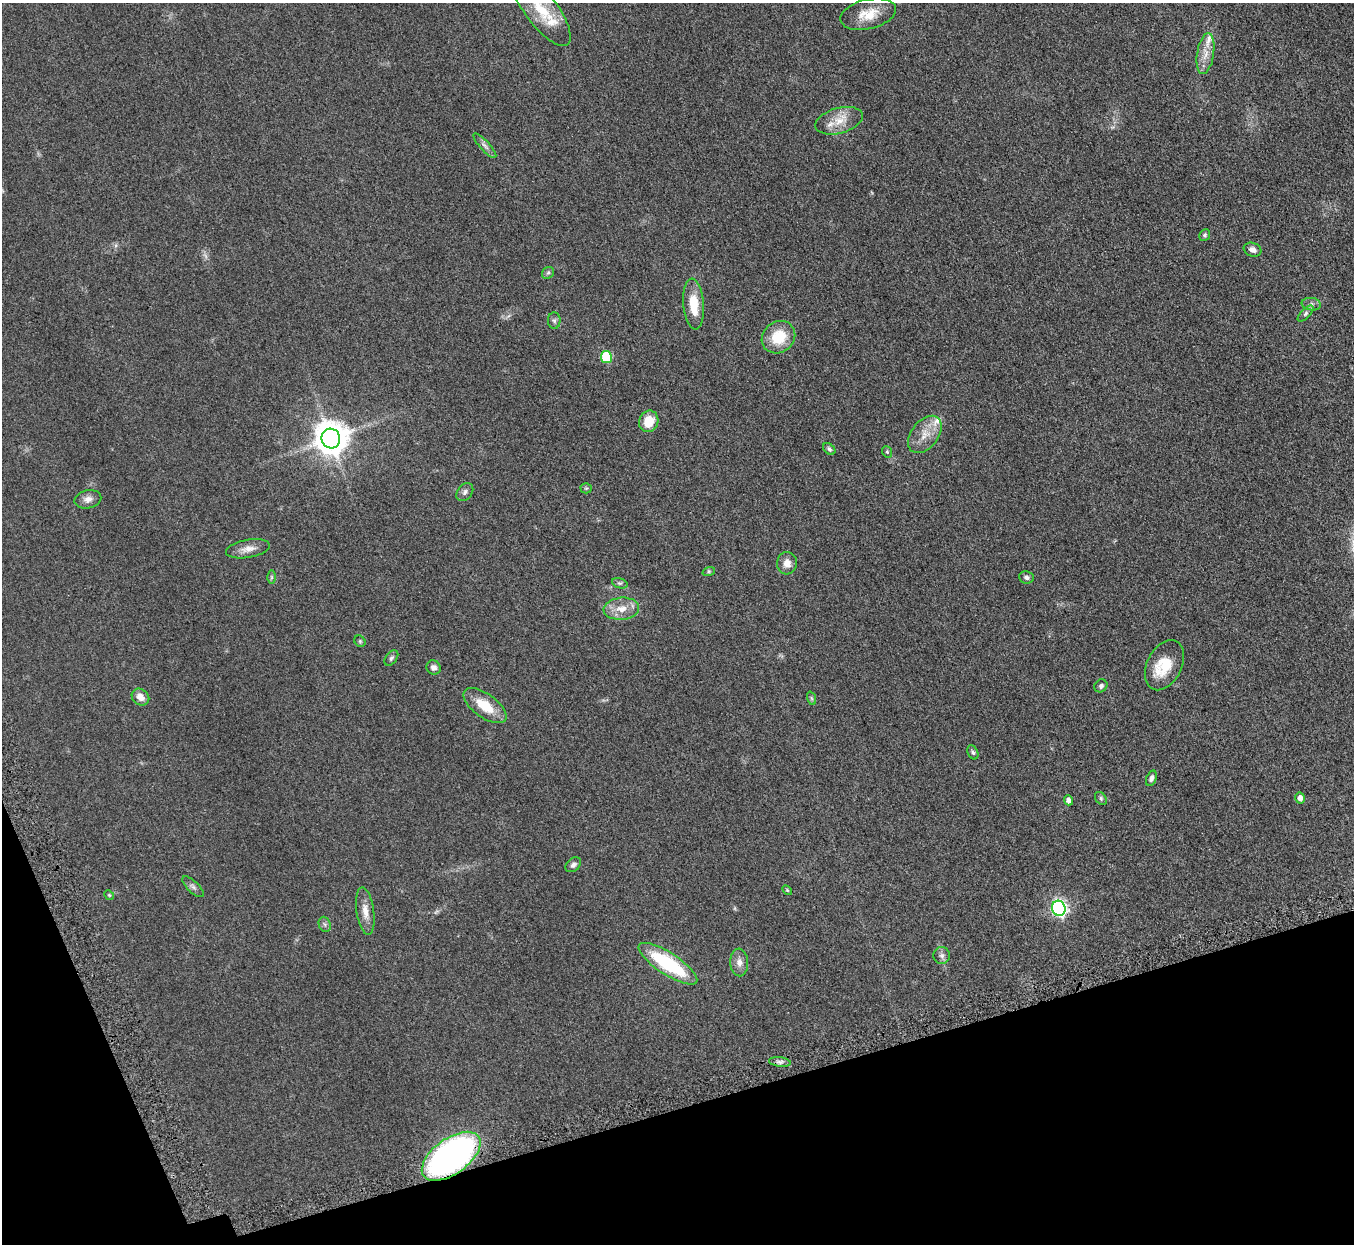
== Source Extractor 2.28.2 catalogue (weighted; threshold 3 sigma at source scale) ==
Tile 14 of 4 x 4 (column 2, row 4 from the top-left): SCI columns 1410-2761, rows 324-1565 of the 5523 x 5490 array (HDU 1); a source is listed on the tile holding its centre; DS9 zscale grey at full resolution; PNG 1356 x 1246 px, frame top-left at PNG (2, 3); each listed source drawn as its Kron ellipse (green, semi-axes under 4 px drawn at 4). Shown black and unused: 14% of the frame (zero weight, under 3 of 5 exposures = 4% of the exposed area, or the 3 px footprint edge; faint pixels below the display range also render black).
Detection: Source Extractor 2.28.2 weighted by HDU 2 'WHT'; one run over the whole footprint, this tile lists its part. Background 0.0774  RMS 0.0073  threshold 0.0329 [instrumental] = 3 sigma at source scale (4.5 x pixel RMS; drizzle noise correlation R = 1.50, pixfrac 1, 0.05/0.05 arcsec/px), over >= 5 px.
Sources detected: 57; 3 inside a brighter listed object's ellipse — not listed separately; the other 54 listed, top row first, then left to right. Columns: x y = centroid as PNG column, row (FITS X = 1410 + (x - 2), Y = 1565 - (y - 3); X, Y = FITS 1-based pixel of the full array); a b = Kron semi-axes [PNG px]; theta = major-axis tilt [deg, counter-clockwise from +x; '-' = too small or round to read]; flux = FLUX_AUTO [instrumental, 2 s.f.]
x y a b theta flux
541 9 44 16 -53 22
868 14 28 14 14 13
1205 54 21 8 81 7.4
839 121 24 12 16 11
485 146 16 5 -48 2.8
1205 235 6 5 - 1.2
1253 250 9 6 -20 3.2
548 273 6 5 - 1.4
694 304 25 10 -85 16
1311 304 9 6 -9 2.3
1306 313 10 4 46 1.7
554 321 8 6 -89 1.8
778 337 17 15 39 20
606 357 6 5 - 35
649 421 11 9 69 13
925 434 21 13 52 10
331 438 10 9 - 1300
829 449 7 5 -39 1.4
887 452 6 4 -69 1
586 488 5 5 - 0.94
465 492 10 7 53 2.2
88 499 13 9 13 4
248 549 22 9 10 6.1
787 563 11 10 - 5.1
709 571 6 4 18 0.93
271 577 6 4 -90 1.1
1026 577 7 6 - 2
620 583 8 5 -17 1.4
621 609 18 11 5 8.9
360 641 6 5 - 0.99
391 658 9 5 53 1.6
1164 665 27 17 63 18
434 667 7 7 - 2.7
1101 686 7 6 - 1.6
140 697 9 7 -39 5.5
811 698 7 4 -71 1.1
485 706 25 12 -36 16
973 752 7 5 -64 1.4
1151 778 8 5 70 2
1101 798 7 5 -53 1.3
1300 798 5 5 - 3.8
1068 800 5 4 - 2.6
573 865 9 6 43 2
193 887 14 5 -43 2.2
787 890 6 3 -45 0.7
109 895 5 4 - 0.73
1059 908 7 6 - 180
365 911 24 8 -82 7
325 924 8 6 -70 1.5
942 956 8 8 - 2.5
739 962 14 9 -87 4.4
668 964 34 11 -33 52
780 1062 11 4 -6 2.2
451 1156 34 17 36 260
Overlapping masked pixels (flux is a lower limit): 1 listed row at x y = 451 1156
Isophote crosses this tile's border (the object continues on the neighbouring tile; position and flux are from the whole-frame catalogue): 1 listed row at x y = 541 9